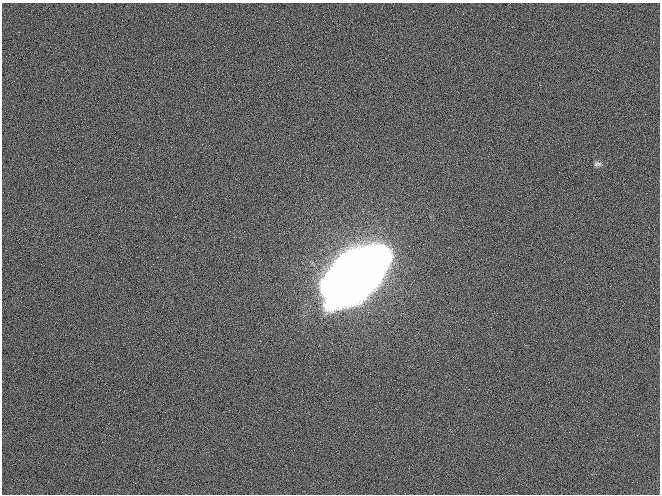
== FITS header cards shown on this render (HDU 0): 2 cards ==
NAXIS1  =                  658 / length of data axis 1
NAXIS2  =                  492 / length of data axis 2

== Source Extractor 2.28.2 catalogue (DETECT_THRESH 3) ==
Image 658 x 492 px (HDU 0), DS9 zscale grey, 1 PNG px = 1 image px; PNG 662 x 496 px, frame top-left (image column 1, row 492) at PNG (2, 3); no overlay
Background 749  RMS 35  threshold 106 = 3 sigma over >= 5 px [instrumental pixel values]
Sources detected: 4; all 4 listed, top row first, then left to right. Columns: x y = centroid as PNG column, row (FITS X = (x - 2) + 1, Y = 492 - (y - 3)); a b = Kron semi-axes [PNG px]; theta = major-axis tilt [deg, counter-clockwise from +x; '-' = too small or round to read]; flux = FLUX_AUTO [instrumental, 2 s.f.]
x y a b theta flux
597 164 10 6 -4 7.2e+03
377 259 15 12 46 2.1e+06
356 272 39 26 38 1.3e+07
334 285 15 11 51 1.9e+06